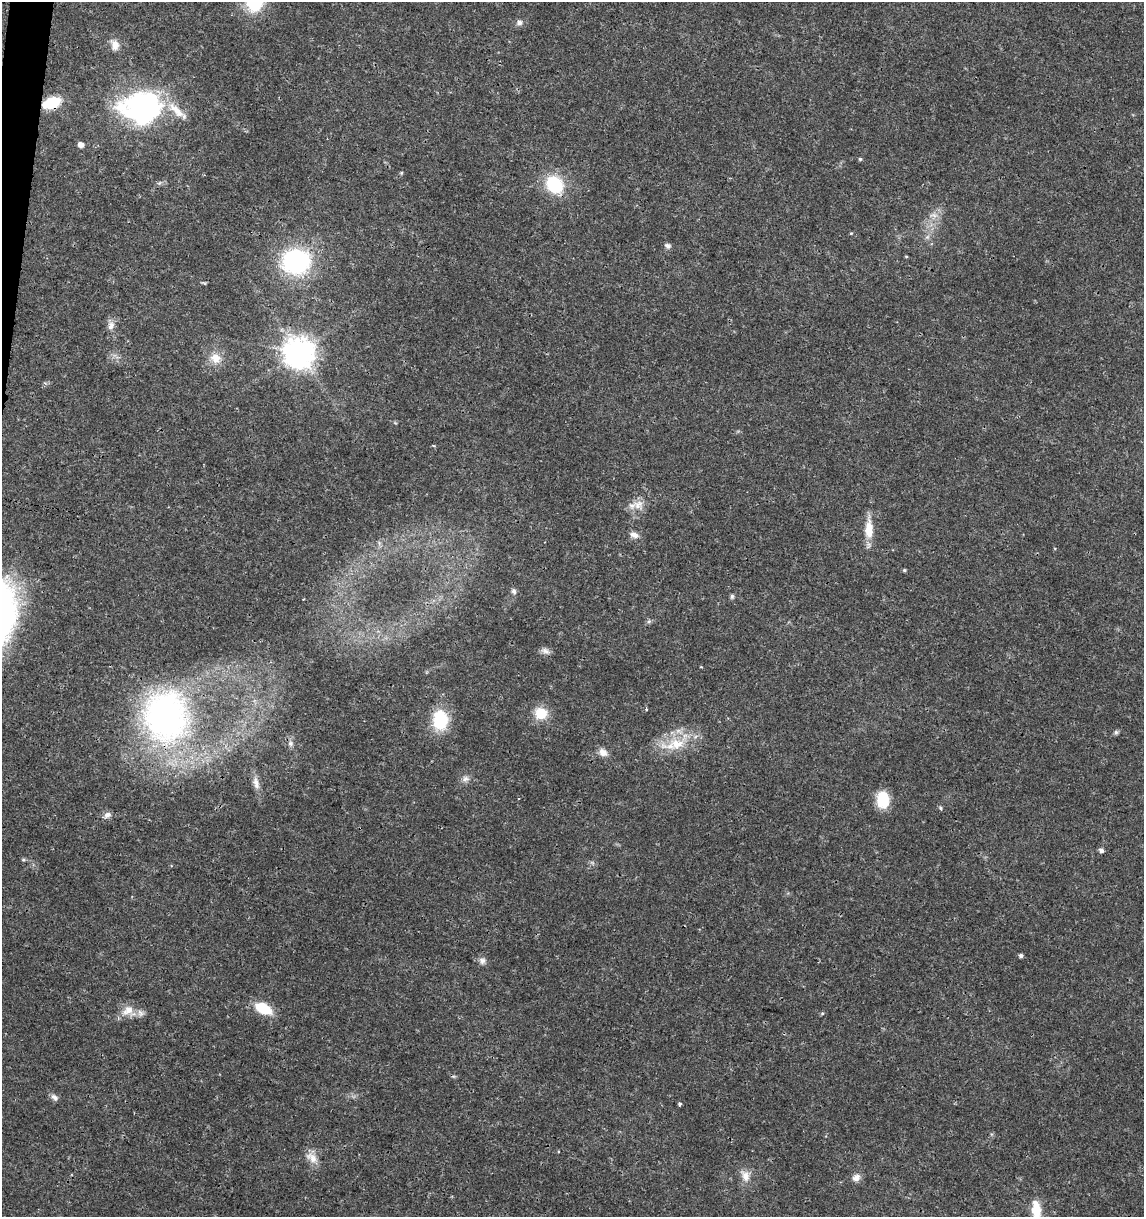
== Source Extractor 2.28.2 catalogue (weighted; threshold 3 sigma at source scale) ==
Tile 11 of 4 x 4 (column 3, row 3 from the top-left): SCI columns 2511-3652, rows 1226-2440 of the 5079 x 4871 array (HDU 1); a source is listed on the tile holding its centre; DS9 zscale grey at full resolution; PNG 1146 x 1219 px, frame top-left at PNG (2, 2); no overlay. Shown black and unused: <1% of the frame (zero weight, under 3 of 4 exposures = <1% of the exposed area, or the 3 px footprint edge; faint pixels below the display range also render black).
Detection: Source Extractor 2.28.2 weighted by HDU 2 'WHT'; one run over the whole footprint, this tile lists its part. Background 0.0189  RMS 0.0018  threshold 0.00805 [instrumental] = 3 sigma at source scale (4.5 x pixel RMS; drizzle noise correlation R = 1.50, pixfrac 1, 0.0396/0.0396 arcsec/px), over >= 5 px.
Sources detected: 57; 2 cosmic-ray / hot-pixel residue — not listed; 1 inside a brighter listed object's ellipse — not listed separately; the other 54 listed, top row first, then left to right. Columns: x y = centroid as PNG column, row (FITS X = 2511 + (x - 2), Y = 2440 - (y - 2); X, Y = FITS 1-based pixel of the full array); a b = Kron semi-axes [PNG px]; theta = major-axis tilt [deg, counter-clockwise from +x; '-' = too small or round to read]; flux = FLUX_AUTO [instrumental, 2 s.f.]
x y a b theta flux
254 3 19 17 56 9.2
519 23 8 7 - 0.69
115 45 14 10 -71 1.6
51 103 13 8 19 8.6
143 107 19 15 2 78
176 110 34 10 -42 3.7
81 145 5 5 - 1
860 159 4 4 - 0.26
401 173 5 4 - 0.21
159 183 7 4 34 0.33
554 185 24 19 -51 8.1
933 215 13 6 2 0.98
851 233 5 3 - 0.17
927 237 7 5 44 0.43
667 246 8 7 - 0.53
906 256 5 3 - 0.15
296 261 19 17 -2 34
111 326 13 8 77 1.1
299 353 10 9 - 280
215 358 16 14 -37 2.4
638 505 18 11 7 2
869 529 28 11 90 3.3
634 535 12 7 -18 1
904 570 5 4 - 0.26
514 591 8 6 -69 0.55
732 596 7 5 89 0.33
303 599 3 2 - 0.14
649 621 7 4 19 0.34
545 651 13 7 -25 0.82
541 713 12 11 - 4.5
165 716 42 36 -80 70
440 720 21 15 89 9
1116 732 7 5 89 0.35
290 743 7 7 - 0.62
677 744 37 19 31 6.5
603 752 13 9 -33 1.2
465 779 10 8 8 0.87
256 783 19 8 -76 1.4
883 799 16 12 -88 5.6
941 808 6 4 -88 0.23
107 815 10 7 24 0.8
1101 850 5 5 - 0.66
23 860 6 4 0 0.26
1021 955 5 4 - 0.47
482 961 9 8 - 0.78
263 1008 17 9 -26 5.9
128 1010 17 13 32 2.3
822 1013 6 4 2 0.22
54 1097 11 6 -46 0.72
680 1104 3 3 - 0.65
312 1158 19 11 -37 1.8
745 1176 16 11 -76 1.9
856 1177 11 9 37 1.1
1036 1210 24 10 -84 4
Overlapping masked pixels (flux is a lower limit): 1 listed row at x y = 51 103
Isophote crosses this tile's border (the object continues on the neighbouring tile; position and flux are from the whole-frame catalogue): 2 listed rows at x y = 254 3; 1036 1210